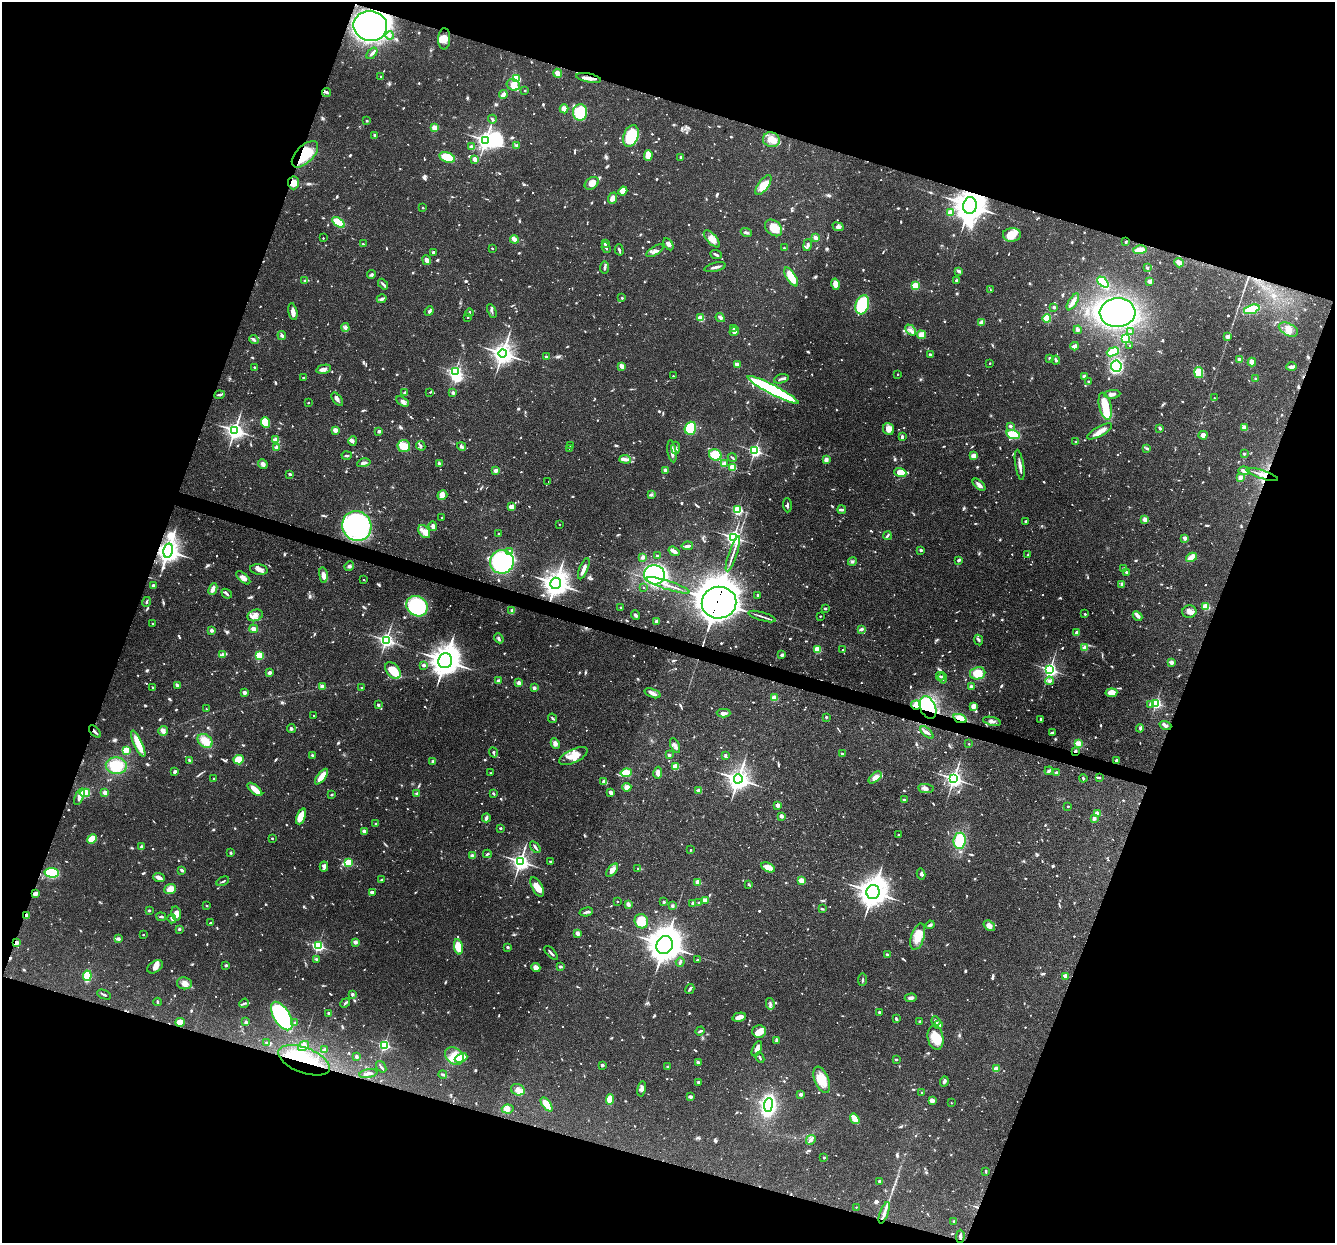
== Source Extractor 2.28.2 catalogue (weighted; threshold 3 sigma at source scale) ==
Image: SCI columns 1-5330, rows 258-5219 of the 5330 x 5347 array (HDU 1 of 3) = the unmasked area's bounding box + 8 px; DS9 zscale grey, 4 x 4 block average (1 PNG px = mean of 4 x 4 image px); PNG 1337 x 1245 px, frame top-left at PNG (2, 2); each listed source drawn as its Kron ellipse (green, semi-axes under 4 px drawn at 4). Shown black and unused: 39% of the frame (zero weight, under 3 of 4 exposures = <1% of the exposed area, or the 3 px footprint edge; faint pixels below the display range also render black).
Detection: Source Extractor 2.28.2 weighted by HDU 2 'WHT'. Background 0.0579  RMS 0.0032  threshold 0.0146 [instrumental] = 3 sigma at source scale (4.5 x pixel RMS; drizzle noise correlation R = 1.50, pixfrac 1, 0.05/0.05 arcsec/px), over >= 5 px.
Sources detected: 1566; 25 too faint to see at this stretch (4 x 4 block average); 16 inside a brighter object's white glare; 12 cosmic-ray / hot-pixel residue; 1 long thin detection or spike segment (spike, bleed or trail) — neither listed nor drawn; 25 coinciding with a brighter row at this scale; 71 inside a brighter listed object's ellipse — not listed separately; of the other 1416, all 500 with FLUX_AUTO >= 2.64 (the completeness limit of this list) listed and drawn (916 fainter detections not listed), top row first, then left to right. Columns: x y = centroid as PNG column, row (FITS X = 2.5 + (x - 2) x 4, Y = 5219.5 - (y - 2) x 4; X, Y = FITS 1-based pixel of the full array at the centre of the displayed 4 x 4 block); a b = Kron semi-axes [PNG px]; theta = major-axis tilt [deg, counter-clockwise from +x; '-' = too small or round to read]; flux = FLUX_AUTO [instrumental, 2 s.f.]
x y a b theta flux
370 26 17 15 -12 800
390 36 4 2 - 3.2
444 39 10 6 87 20
372 53 7 2 49 4.9
558 73 5 4 - 14
381 77 2 2 - 7.4
588 78 13 2 -10 14
516 79 4 3 - 50
513 85 7 5 -31 16
525 90 2 2 - 3.5
326 92 4 4 - 4.1
503 95 4 3 - 11
564 109 4 4 - 13
580 112 8 7 - 87
492 119 4 2 - 3.5
367 121 2 2 - 7.3
434 128 2 2 - 75
375 135 2 2 - 15
631 136 11 7 67 93
486 140 3 3 - 750
771 140 8 7 - 24
516 145 4 3 - 3.8
471 147 2 2 - 36
305 154 16 8 45 78
648 155 5 3 - 32
447 157 8 5 -17 54
680 157 2 2 - 4
475 159 3 2 - 13
293 183 6 5 - 15
592 183 8 5 36 17
763 185 12 5 55 32
623 191 4 4 - 24
612 198 6 3 68 10
970 206 8 7 - 3000
423 208 2 2 - 4.8
950 212 2 2 - 64
339 222 7 4 -35 51
838 227 6 3 -23 6
773 228 10 7 -42 33
746 232 6 2 -20 3.7
1012 235 9 7 1 25
323 238 2 2 - 3.3
816 238 4 2 - 11
514 239 4 2 - 14
712 239 10 5 -48 16
1126 241 2 2 - 5
605 243 3 2 - 6.7
363 244 2 2 - 6
668 244 6 3 -58 8
807 245 6 2 78 6.1
492 248 2 2 - 2.9
606 248 5 2 - 2.7
784 248 2 2 - 5
619 250 6 2 -73 4.4
1140 250 7 3 9 19
655 251 10 3 32 8.5
433 252 3 3 - 4.8
716 254 6 2 -24 5.6
427 260 5 2 - 19
1179 263 5 3 - 16
605 267 6 2 83 4.6
715 267 11 2 13 8
1147 268 3 3 - 3.8
959 271 4 3 - 4.6
371 275 4 3 - 3.8
791 277 11 4 -58 43
956 280 4 3 - 3.2
305 281 2 2 - 4
1150 281 4 3 - 6.8
1103 282 6 3 -43 98
383 284 6 2 -48 4.9
835 284 6 3 -76 26
915 286 2 2 - 130
990 290 2 2 - 2.7
622 298 2 2 - 5.2
382 299 5 2 - 5.6
1073 302 9 3 58 16
862 305 10 6 72 110
1054 307 3 2 - 4.8
1252 309 8 3 17 71
429 311 5 3 - 3.6
492 311 7 2 -67 3.5
293 312 9 3 -78 13
469 313 4 2 - 2.6
1117 313 18 14 4 480
468 317 2 2 - 2.8
701 318 2 2 - 95
720 318 5 4 - 4.4
1047 318 4 3 - 38
982 322 4 3 - 11
345 327 4 2 - 4.1
734 329 3 2 - 6.4
1288 329 10 6 -27 16
911 330 6 3 -48 7.1
1078 330 4 3 - 4.9
734 331 5 2 - 11
1130 332 2 2 - 5.1
921 335 4 3 - 16
282 336 4 3 - 5.3
1227 336 4 3 - 7
1126 339 2 2 - 230
254 340 4 2 - 5.4
1075 346 4 2 - 14
1129 346 2 2 - 3
1113 352 6 3 21 67
503 353 4 4 - 1300
930 354 2 2 - 9.3
546 357 2 2 - 14
1050 358 2 2 - 3.4
1239 359 2 2 - 30
1056 360 4 2 - 5.8
1252 362 4 4 - 15
990 363 2 2 - 4.8
737 364 4 2 - 8.6
622 366 4 3 - 13
1116 366 5 5 - 180
254 367 2 2 - 6.2
1292 367 5 2 - 11
324 369 7 4 12 7.8
455 372 3 2 - 360
1199 373 5 4 - 40
897 374 2 2 - 3.5
673 376 2 2 - 2.7
1084 376 4 3 - 5.1
304 378 3 2 - 4.2
781 379 7 2 18 4.8
1255 379 2 2 - 2.7
1088 381 2 2 - 5.7
773 390 28 4 -27 290
430 392 2 2 - 3.7
405 393 3 2 - 3.6
453 393 2 2 - 18
1112 394 8 3 5 9.7
220 395 5 2 - 5.4
1214 398 2 2 - 2.7
337 399 7 3 -53 5.7
403 401 7 3 -32 6.5
308 403 2 2 - 4.1
1105 406 14 6 -77 47
265 423 5 3 - 54
1010 426 3 3 - 4
690 428 6 5 - 99
1160 428 3 2 - 4.2
1244 428 4 3 - 12
889 429 6 5 - 18
235 430 3 3 - 760
335 430 2 2 - 53
379 431 3 3 - 5.1
1100 431 14 5 29 15
1013 434 7 4 -15 57
1203 435 4 4 - 13
902 437 4 2 - 3.8
276 440 2 2 - 86
353 441 5 3 - 3.6
1076 442 2 2 - 3.6
404 446 6 6 - 33
421 446 5 2 - 3.1
462 446 4 2 - 3.8
570 446 2 2 - 7.3
277 447 2 2 - 41
569 448 2 2 - 13
676 448 6 2 87 3.3
1147 448 4 3 - 3.2
672 451 11 3 -80 13
755 451 3 2 - 410
1244 454 2 2 - 8.9
715 455 6 5 - 43
347 456 5 2 - 3.2
973 456 4 4 - 11
732 458 5 2 - 3.4
625 459 6 4 -5 7.1
826 460 3 3 - 8.7
364 463 7 3 13 6.2
263 464 5 4 - 7.7
439 464 3 3 - 5.9
724 464 3 2 - 3.4
1020 465 15 2 -81 11
733 467 2 2 - 110
496 470 2 2 - 35
665 470 2 2 - 27
1244 471 6 3 -5 7.7
900 473 6 4 -19 27
290 474 3 2 - 2.8
1262 474 16 2 -18 13
1240 477 2 2 - 43
548 481 2 2 - 3.7
979 485 8 3 -43 9.8
442 495 5 4 - 9
651 495 3 3 - 2.8
787 505 7 2 -87 3.5
511 507 2 2 - 51
737 510 2 2 - 240
842 510 4 2 - 4.9
442 518 2 2 - 2.9
1145 519 2 2 - 50
1025 521 2 2 - 3
559 524 2 2 - 3
357 526 15 14 - 400
433 526 5 3 - 10
424 532 7 5 -52 14
498 534 2 2 - 4.8
887 536 4 2 - 3.8
734 537 3 3 - 690
1185 538 2 2 - 32
687 546 6 2 9 7.9
921 550 2 2 - 8.2
168 551 7 4 78 1400
510 551 2 2 - 9.4
674 551 6 3 -36 11
733 554 19 2 72 10
1028 555 2 2 - 9.6
657 556 2 2 - 3
643 557 3 3 - 6
1191 557 6 3 28 20
959 560 2 2 - 12
852 561 4 3 - 3.7
502 562 12 11 - 210
349 566 5 4 - 4.9
584 569 11 2 68 18
1123 569 4 2 - 2.9
259 570 9 5 -8 12
1127 572 3 2 - 4.8
323 575 8 4 -82 11
655 575 10 9 - 300
243 578 9 3 -43 10
364 579 2 2 - 3.5
556 583 5 5 - 1800
1122 584 4 3 - 4.8
153 585 2 2 - 12
668 585 22 2 -18 11
644 588 2 2 - 3.3
213 589 6 3 65 13
227 594 5 2 - 4.2
757 595 2 2 - 8.1
146 602 5 2 - 2.9
719 603 17 16 - 7100
417 606 11 10 - 150
621 607 2 2 - 3.3
1206 607 2 2 - 130
825 608 2 2 - 11
512 610 4 3 - 3.2
1189 612 7 6 - 10
1085 614 2 2 - 6.1
255 615 8 5 20 11
635 615 5 3 - 4.8
820 616 2 2 - 3.7
1137 616 5 4 - 6.9
762 617 14 2 -17 6.6
656 621 2 2 - 6.6
152 623 2 2 - 3.1
254 629 4 3 - 9.5
861 629 4 3 - 5
211 630 2 2 - 7.6
1076 633 3 3 - 9.4
499 638 5 3 - 3.7
386 640 3 3 - 460
978 640 5 2 - 3.6
1085 648 2 2 - 57
817 649 2 2 - 120
843 649 2 2 - 5.4
223 655 3 3 - 3.2
782 655 3 2 - 5.7
259 656 3 3 - 48
445 661 7 7 - 2400
1171 662 2 2 - 34
424 665 2 2 - 20
1050 670 3 3 - 520
393 671 9 6 -50 54
270 673 3 3 - 5.8
978 673 8 6 10 33
940 676 4 2 - 3.2
943 678 5 2 - 4.1
499 681 2 2 - 15
1049 681 4 3 - 5.8
519 683 2 2 - 34
177 685 2 2 - 5.2
322 686 2 2 - 18
153 687 2 2 - 3.5
971 687 3 3 - 5.6
362 688 2 2 - 5
534 688 2 2 - 19
244 693 2 2 - 30
652 693 8 3 -21 8.9
1111 693 6 4 7 26
774 698 2 2 - 84
1156 703 2 2 - 310
1150 704 4 3 - 6.9
378 705 2 2 - 8.9
916 705 5 4 - 16
973 706 4 3 - 14
928 708 12 7 -67 150
206 709 2 2 - 3.6
724 713 7 3 -1 9.8
313 715 2 2 - 2.8
826 717 2 2 - 3
552 718 5 2 - 3.4
960 719 7 3 -20 23
1041 719 2 2 - 3.7
992 721 9 3 -12 7.7
1165 725 6 2 -19 5.6
291 728 4 3 - 3.5
1140 728 4 3 - 3.8
163 731 5 5 - 8.5
95 732 7 2 -47 5.7
927 732 8 3 -43 6.2
1052 732 4 2 - 4
205 741 8 6 -38 28
555 743 5 3 - 7.9
1078 743 4 4 - 12
138 744 14 3 -66 45
969 744 2 2 - 2.8
675 746 8 3 -65 7.5
126 750 2 2 - 110
1075 751 2 2 - 4
493 753 5 2 - 3.4
842 754 2 2 - 12
669 755 2 2 - 18
725 755 3 2 - 4
313 756 4 3 - 4.6
573 756 15 6 26 34
239 760 5 4 - 37
190 761 3 2 - 6.4
433 761 2 2 - 13
1116 761 3 3 - 4.4
116 766 10 8 -4 57
676 766 3 3 - 38
1049 771 4 2 - 5
175 772 3 2 - 6.1
491 773 2 2 - 3.6
626 773 6 3 9 46
658 773 6 3 80 9.3
1056 773 3 2 - 5.5
321 777 9 3 52 26
875 777 8 4 40 12
214 778 2 2 - 6
1083 778 4 2 - 3.5
1099 778 4 2 - 3.2
738 779 4 4 - 1300
954 779 3 3 - 690
604 781 4 3 - 5.4
627 787 4 3 - 10
926 788 8 4 -7 7.5
255 789 9 3 -40 29
699 791 2 2 - 46
105 792 2 2 - 42
85 793 5 3 - 64
416 793 3 2 - 2.9
611 793 3 2 - 10
493 794 3 2 - 3.2
331 795 3 2 - 3
79 797 9 3 67 9
904 800 2 2 - 17
778 805 3 3 - 11
1068 806 2 2 - 6.1
1097 813 2 2 - 42
301 816 8 4 67 28
781 816 2 2 - 30
486 818 4 3 - 5.4
1094 818 2 2 - 21
376 824 2 2 - 8.5
500 828 2 2 - 4
364 831 2 2 - 30
898 835 2 2 - 4.2
272 838 2 2 - 3.2
92 839 5 4 - 33
960 841 8 6 83 81
141 847 4 3 - 4.2
535 847 7 2 -54 5.4
690 850 2 2 - 3.4
231 853 3 2 - 3.7
487 854 4 2 - 3
472 856 2 2 - 31
520 861 3 3 - 750
550 861 2 2 - 4.7
349 862 2 2 - 140
324 867 5 3 - 5.2
768 867 7 4 -27 19
638 868 2 2 - 3.2
182 870 3 2 - 7.8
612 870 8 4 52 11
52 873 7 4 -6 86
921 874 5 4 - 5.1
159 878 6 3 -21 13
382 880 3 2 - 4.2
223 881 7 2 27 3.3
801 881 2 2 - 86
698 882 2 2 - 59
749 884 3 2 - 2.9
537 887 11 5 -60 23
170 889 6 4 20 19
372 892 4 3 - 5.1
873 892 7 6 - 2400
35 894 3 2 - 11
705 900 3 2 - 16
617 901 2 2 - 3.7
664 902 2 2 - 11
693 903 2 2 - 22
699 903 2 2 - 9.4
628 904 3 2 - 10
207 906 2 2 - 4.7
672 906 3 3 - 4.5
822 909 3 2 - 3.4
149 910 2 2 - 2.9
586 912 7 2 14 6.2
176 913 7 5 -77 11
26 915 2 2 - 7.7
161 917 5 2 - 2.9
172 919 4 2 - 3.6
641 921 7 6 - 45
211 923 4 2 - 2.8
930 925 4 3 - 4.6
989 926 6 4 -38 12
179 929 2 2 - 3.4
578 933 3 3 - 8.2
143 935 2 2 - 3.4
918 937 14 6 73 31
118 939 2 2 - 19
16 942 2 2 - 40
355 942 2 2 - 34
665 945 9 8 - 3700
318 946 3 2 - 330
458 947 8 4 -80 36
508 947 2 2 - 12
551 953 8 2 -47 5.4
887 954 3 2 - 2.9
316 959 3 2 - 3.7
697 960 3 2 - 3.7
680 962 5 2 - 4.2
226 965 2 2 - 11
155 967 8 5 32 11
536 967 4 4 - 10
560 967 3 2 - 4.8
87 976 5 3 - 79
1066 976 2 2 - 33
862 980 6 2 84 2.9
184 983 7 6 - 12
690 989 5 2 - 4.8
352 994 2 2 - 17
104 995 7 2 -23 3.7
911 998 6 3 5 6.8
157 1002 4 2 - 3.4
244 1003 5 2 - 3.3
345 1003 5 2 - 3.9
770 1004 6 3 -76 4.5
880 1012 3 2 - 4.1
329 1013 2 2 - 16
282 1016 16 8 -58 290
739 1017 7 3 14 16
896 1019 4 2 - 5.5
920 1021 2 2 - 3.7
936 1021 4 2 - 5.4
180 1022 5 4 - 20
246 1022 4 3 - 3.8
295 1023 2 2 - 4.8
939 1024 4 3 - 6.2
700 1031 5 2 - 4.2
759 1031 6 6 - 25
936 1038 12 8 -79 44
776 1040 4 2 - 5.6
266 1042 2 2 - 8.4
384 1045 2 2 - 240
303 1046 6 4 39 8.5
757 1049 8 4 64 11
324 1050 3 2 - 5.2
356 1056 4 3 - 3.8
454 1056 10 8 -39 28
461 1058 6 4 23 38
760 1058 5 2 - 2.7
896 1059 2 2 - 9.4
304 1060 27 12 -21 85
698 1062 2 2 - 16
602 1065 2 2 - 17
381 1067 6 2 -53 4.2
668 1067 2 2 - 12
996 1069 2 2 - 72
368 1074 9 2 11 5.5
443 1074 4 2 - 4.5
822 1080 14 7 -67 38
944 1081 5 3 - 4.8
699 1082 3 3 - 4
642 1089 7 3 79 6.9
518 1090 7 5 -24 12
921 1092 2 2 - 4.3
801 1095 2 2 - 23
690 1097 3 2 - 8.3
610 1099 5 3 - 33
932 1101 3 3 - 12
951 1103 2 2 - 2.9
547 1104 8 3 -53 45
768 1105 7 4 83 400
508 1109 6 4 -5 8.2
855 1119 6 2 -55 46
811 1140 5 3 - 5.9
824 1158 2 2 - 9.8
986 1171 3 2 - 2.8
879 1181 2 2 - 11
856 1207 2 2 - 2.7
884 1213 11 2 70 12
954 1221 2 2 - 7.5
960 1236 6 2 89 5.8
Overlapping masked pixels (flux is a lower limit): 19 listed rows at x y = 370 26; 588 78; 305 154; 293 183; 970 206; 1262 474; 357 526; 168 551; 556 583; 719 603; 916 705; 928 708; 960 719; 1075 751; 35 894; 26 915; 16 942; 304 1060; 960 1236
Diffuse or blended objects may show on this block-average render without a row.